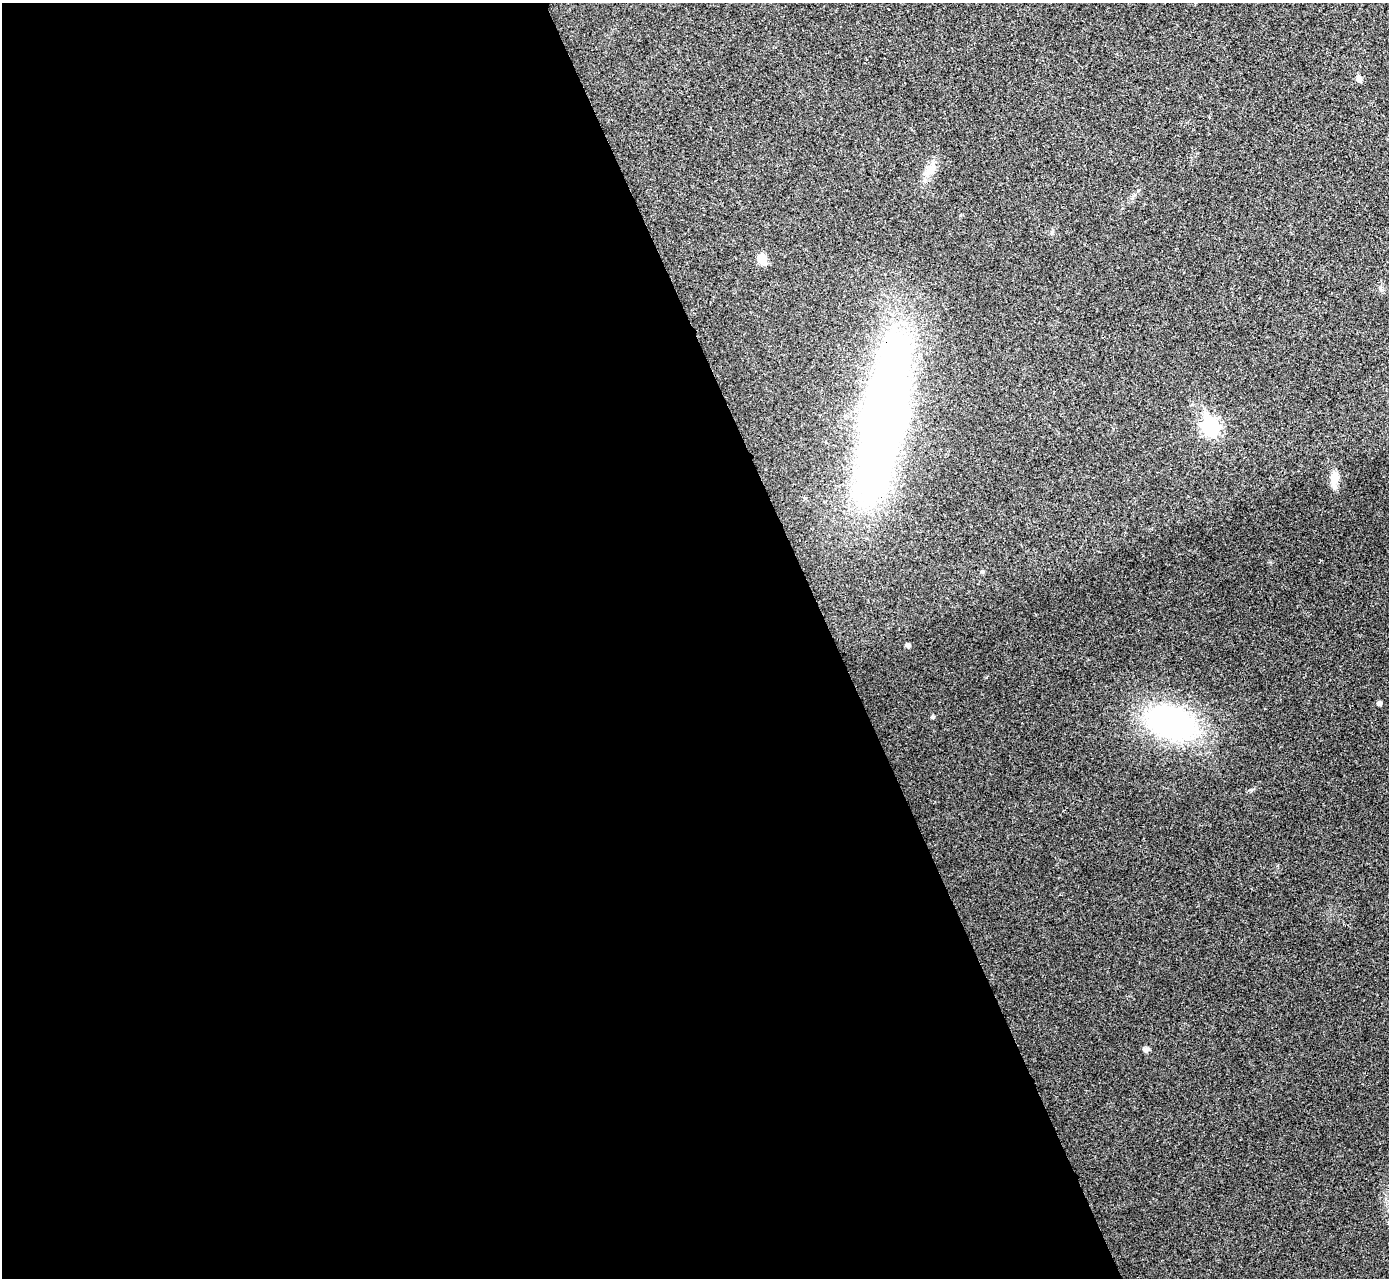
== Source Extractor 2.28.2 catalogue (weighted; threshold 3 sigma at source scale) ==
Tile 9 of 4 x 4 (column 1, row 3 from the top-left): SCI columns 6-1392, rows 1434-2709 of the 5559 x 5548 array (HDU 1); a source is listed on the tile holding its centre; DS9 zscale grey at full resolution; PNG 1391 x 1280 px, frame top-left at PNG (2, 3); no overlay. Shown black and unused: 60% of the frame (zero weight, under 3 of 4 exposures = <1% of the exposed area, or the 3 px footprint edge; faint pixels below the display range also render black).
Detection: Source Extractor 2.28.2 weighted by HDU 2 'WHT'; one run over the whole footprint, this tile lists its part. Background 0.0488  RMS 0.0067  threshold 0.0301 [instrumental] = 3 sigma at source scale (4.5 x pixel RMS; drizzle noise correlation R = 1.50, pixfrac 1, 0.05/0.05 arcsec/px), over >= 5 px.
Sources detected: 12; all 12 listed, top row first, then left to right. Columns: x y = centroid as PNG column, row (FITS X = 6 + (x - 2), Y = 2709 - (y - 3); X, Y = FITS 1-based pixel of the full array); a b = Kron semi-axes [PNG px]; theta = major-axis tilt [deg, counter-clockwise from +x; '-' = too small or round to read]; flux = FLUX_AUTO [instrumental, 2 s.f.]
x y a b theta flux
1359 79 6 5 - 3.4
931 171 13 9 31 5.5
762 259 11 10 - 6.6
884 416 107 28 79 900
1210 426 9 7 -65 150
1334 478 15 10 79 7.2
983 571 6 4 6 0.87
908 645 4 4 - 2.4
1380 703 5 4 - 1.8
932 717 5 4 - 1.2
1171 723 43 26 -18 160
1146 1049 8 5 0 1.9
Overlapping masked pixels (flux is a lower limit): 1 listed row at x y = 884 416
Unlisted compact peaks at least as high as the median listed source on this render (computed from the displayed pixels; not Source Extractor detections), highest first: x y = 1251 790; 1380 288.